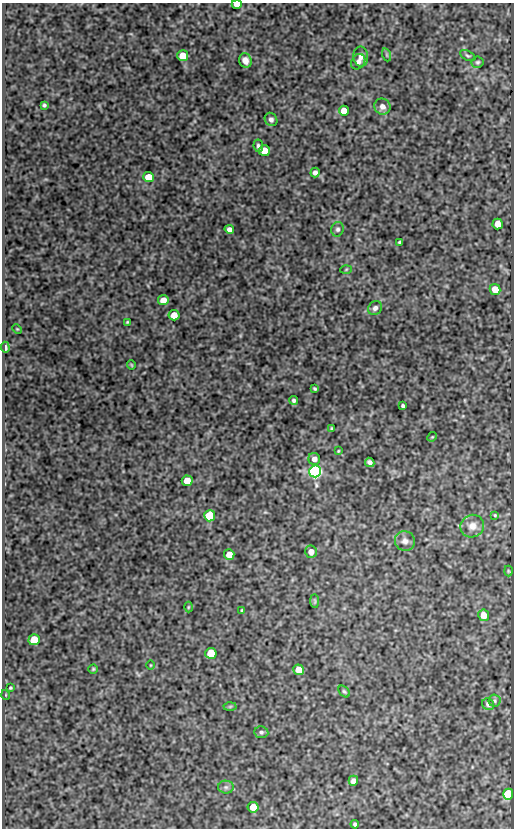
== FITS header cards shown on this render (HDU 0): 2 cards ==
NAXIS1  =                  512
NAXIS2  =                  826

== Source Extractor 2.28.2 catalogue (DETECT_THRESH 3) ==
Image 512 x 826 px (HDU 0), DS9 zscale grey, 1 PNG px = 1 image px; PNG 516 x 830 px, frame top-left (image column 1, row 826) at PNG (2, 3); each listed source drawn as its Kron ellipse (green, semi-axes under 4 px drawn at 4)
Background 84.4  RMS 0.54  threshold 1.61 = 3 sigma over >= 5 px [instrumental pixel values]
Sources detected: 67; all 67 listed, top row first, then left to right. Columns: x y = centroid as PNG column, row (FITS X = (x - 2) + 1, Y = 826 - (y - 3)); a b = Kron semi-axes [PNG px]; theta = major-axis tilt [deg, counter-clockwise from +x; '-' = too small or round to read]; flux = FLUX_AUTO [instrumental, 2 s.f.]
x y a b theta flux
237 4 5 4 - 350
387 55 6 4 -71 48
183 56 5 5 - 700
468 56 8 4 -28 64
361 57 10 7 -88 190
245 60 7 6 - 230
358 62 8 6 53 140
478 62 6 5 - 66
44 105 4 3 - 62
382 107 8 7 - 200
344 111 5 5 - 470
271 119 7 6 - 110
258 146 6 4 -82 79
264 151 5 5 - 570
315 173 5 4 - 140
148 177 5 5 - 590
498 224 5 5 - 470
229 229 5 4 - 140
337 229 7 6 - 91
400 242 4 3 - 51
346 269 6 4 3 38
495 289 5 5 - 590
163 300 5 5 - 320
375 308 7 6 - 130
174 315 5 5 - 440
127 322 3 2 - 35
17 329 5 3 - 34
5 347 6 3 -87 140
131 365 4 3 - 37
315 389 4 3 - 49
294 400 4 4 - 66
403 406 3 3 - 61
331 429 4 3 - 51
432 437 5 4 - 37
338 451 4 3 - 33
314 459 6 6 - 200
370 462 5 4 - 130
315 471 6 6 - 12000
187 481 5 5 - 720
495 515 4 3 - 32
210 516 5 5 - 1400
472 526 12 11 - 330
405 541 10 9 - 200
311 552 6 6 - 270
229 554 5 5 - 480
508 571 5 3 - 34
315 601 7 4 -90 60
188 607 5 3 - 35
242 610 3 3 - 45
484 615 6 5 - 400
34 640 5 5 - 840
211 653 5 5 - 850
150 665 4 3 - 26
93 669 4 4 - 45
299 670 5 5 - 570
10 688 4 3 - 45
344 691 7 4 -48 59
6 695 5 3 - 29
495 701 6 6 - 66
488 704 6 5 - 120
230 706 6 4 2 47
261 732 7 6 - 81
353 781 5 5 - 160
226 787 8 6 -1 99
508 794 6 5 - 2400
253 807 5 5 - 590
355 824 4 4 - 73
At the frame edge (FLAGS 8, measured only in part): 1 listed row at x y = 237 4